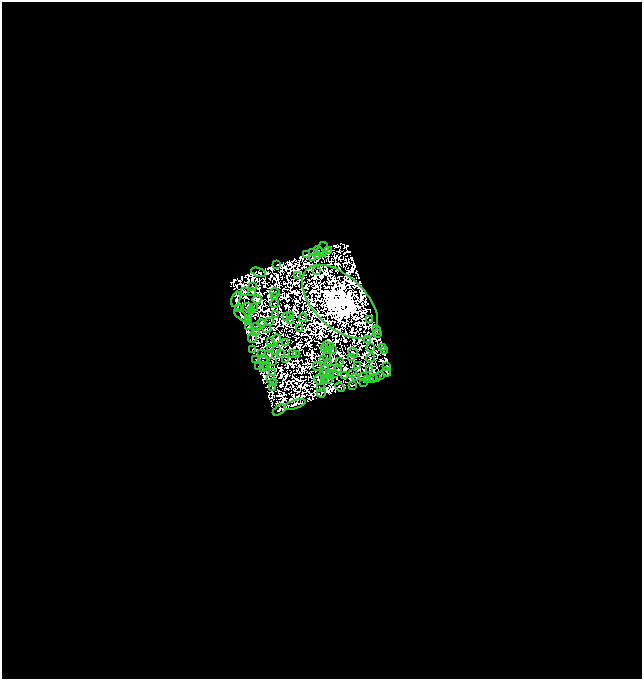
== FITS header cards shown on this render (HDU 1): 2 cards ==
NAXIS1  =                  640
NAXIS2  =                  677

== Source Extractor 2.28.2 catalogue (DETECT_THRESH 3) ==
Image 640 x 677 px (HDU 1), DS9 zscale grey, 1 PNG px = 1 image px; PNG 644 x 681 px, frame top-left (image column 1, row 677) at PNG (2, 2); each listed source drawn as its Kron ellipse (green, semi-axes under 4 px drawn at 4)
Background 1.32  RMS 2.3e-04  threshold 7.02e-04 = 3 sigma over >= 5 px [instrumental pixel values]
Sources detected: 252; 142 with non-positive FLUX_AUTO (blend fragments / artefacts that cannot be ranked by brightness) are neither listed nor drawn; the other 110 listed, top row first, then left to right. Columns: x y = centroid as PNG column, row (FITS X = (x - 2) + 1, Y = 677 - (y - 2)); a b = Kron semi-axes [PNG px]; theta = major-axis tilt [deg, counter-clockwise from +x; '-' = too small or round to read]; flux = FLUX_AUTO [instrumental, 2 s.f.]
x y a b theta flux
323 250 7 5 76 4.5
328 250 3 2 - 5.1
319 251 6 3 -45 20
313 252 3 2 - 14
306 254 4 2 - 35
317 256 3 2 - 7.8
312 257 3 2 - 26
277 264 2 2 - 2.2
317 271 2 2 - 11
259 272 8 2 -19 28
298 276 3 2 - 13
253 287 3 2 - 14
244 291 4 2 - 22
252 292 2 2 - 17
275 292 5 2 - 11
275 296 3 2 - 20
236 299 8 3 77 32
257 299 4 3 - 37
340 302 46 26 -43 11000
275 304 4 2 - 8.6
248 307 5 3 - 4.1
238 308 3 2 - 6.4
253 308 2 2 - 10
251 311 2 2 - 13
275 315 4 2 - 11
291 315 3 2 - 22
242 316 8 3 -37 55
286 317 3 2 - 19
248 318 3 2 - 1.4
303 318 4 2 - 24
290 320 4 2 - 1.9
370 320 3 2 - 23
248 322 4 2 - 29
270 322 4 2 - 5.2
262 323 4 3 - 61
248 326 3 2 - 21
257 326 4 2 - 21
300 328 2 2 - 17
267 329 4 2 - 1.9
377 330 5 3 - 3.9
255 332 3 2 - 15
378 333 3 3 - 30
253 338 5 2 - 1.4
277 339 5 3 - 4.5
368 340 2 2 - 0.73
270 342 4 2 - 6.6
285 343 2 2 - 13
327 345 3 2 - 8.8
330 347 3 2 - 0.69
383 347 3 2 - 24
370 348 4 2 - 30
252 349 3 2 - 23
270 349 4 2 - 15
324 349 2 2 - 15
276 350 5 2 - 16
329 350 3 2 - 20
333 350 3 2 - 5.6
384 351 3 2 - 20
261 353 4 3 - 15
353 353 5 2 - 34
269 354 3 2 - 18
280 354 3 2 - 18
293 354 2 2 - 31
297 355 3 2 - 18
327 357 4 2 - 9.7
352 357 2 2 - 23
264 358 4 2 - 10
370 358 5 2 - 14
256 360 3 2 - 5.1
285 360 3 2 - 12
323 360 4 2 - 12
272 362 3 2 - 17
328 362 2 2 - 7.3
340 362 2 2 - 3.5
317 366 4 2 - 2.2
358 366 2 2 - 4.8
387 366 3 2 - 8.9
258 367 3 2 - 20
267 367 3 2 - 27
263 368 2 2 - 22
331 368 3 2 - 1.6
338 370 3 2 - 18
369 370 4 2 - 1.9
326 371 6 2 -68 3.7
386 372 5 2 - 23
272 373 2 2 - 1.4
323 373 2 2 - 8.3
335 373 2 2 - 0.84
353 373 2 2 - 3.7
331 375 2 2 - 5.4
344 376 3 2 - 18
380 376 2 2 - 16
364 377 3 2 - 18
376 377 3 3 - 28
270 378 4 2 - 12
356 378 2 2 - 22
372 379 3 2 - 0.052
319 380 5 3 - 4.1
328 380 2 2 - 7
368 380 2 2 - 3.4
325 381 2 2 - 11
364 382 2 2 - 20
274 383 4 2 - 19
352 386 4 2 - 18
340 387 5 2 - 6.1
273 388 2 2 - 17
320 388 3 2 - 22
321 393 4 2 - 21
295 405 11 3 17 46
279 410 7 4 34 82
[142 non-positive-flux detections neither listed nor drawn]